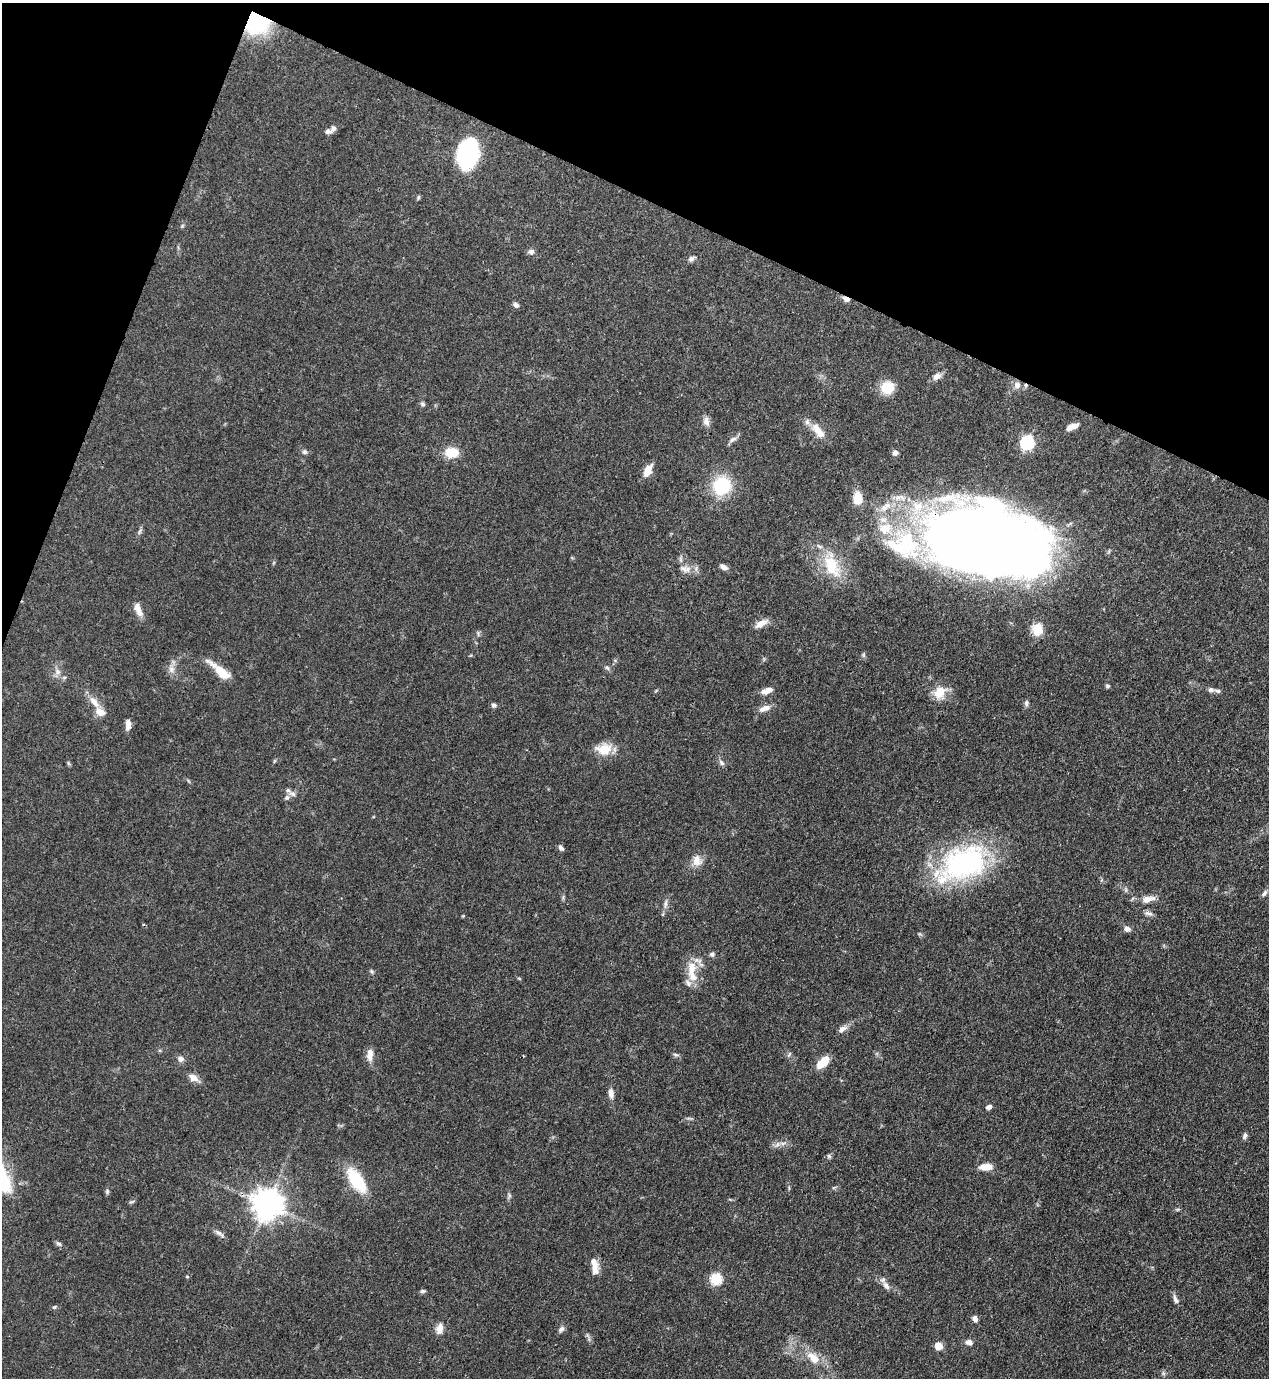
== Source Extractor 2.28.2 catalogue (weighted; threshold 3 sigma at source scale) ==
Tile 2 of 4 x 4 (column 2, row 1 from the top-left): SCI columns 1491-2757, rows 4166-5541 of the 5643 x 5583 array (HDU 1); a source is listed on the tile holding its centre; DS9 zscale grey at full resolution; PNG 1271 x 1380 px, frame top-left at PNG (2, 3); no overlay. Shown black and unused: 19% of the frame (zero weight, under 3 of 4 exposures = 7% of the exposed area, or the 3 px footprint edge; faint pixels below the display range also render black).
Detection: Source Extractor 2.28.2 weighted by HDU 2 'WHT'; one run over the whole footprint, this tile lists its part. Background 0.07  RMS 0.0036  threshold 0.016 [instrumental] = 3 sigma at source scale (4.5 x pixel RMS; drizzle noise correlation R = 1.50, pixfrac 1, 0.05/0.05 arcsec/px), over >= 5 px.
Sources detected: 108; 2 inside a brighter object's white glare — not listed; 12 inside a brighter listed object's ellipse — not listed separately; the other 94 listed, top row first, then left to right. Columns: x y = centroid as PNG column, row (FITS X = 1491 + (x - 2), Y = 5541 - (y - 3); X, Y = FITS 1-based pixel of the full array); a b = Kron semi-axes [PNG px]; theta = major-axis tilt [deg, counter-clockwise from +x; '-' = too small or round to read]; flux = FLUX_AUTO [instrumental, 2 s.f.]
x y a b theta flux
257 24 24 22 11 24
333 128 9 6 62 1.3
468 153 29 17 79 43
531 252 8 7 - 1.2
691 259 8 6 41 1
846 299 9 5 -26 1.9
516 305 7 6 - 1.1
937 376 9 7 33 2.3
1017 385 9 8 - 2
887 388 14 13 - 7.8
423 404 6 6 - 0.76
706 421 13 8 -78 2
1072 426 12 5 21 3.4
817 429 17 11 -47 4.3
732 439 12 6 28 1.4
1027 442 6 6 - 60
305 452 7 6 - 0.93
451 452 14 10 -1 7.7
895 452 7 7 - 1.2
648 470 14 7 63 4.2
722 486 17 16 - 20
858 498 12 9 -90 6.6
885 528 23 19 -4 11
139 531 8 3 71 0.72
988 543 92 50 -12 820
832 565 36 19 -67 15
723 567 9 5 -29 1.6
684 569 12 8 -30 2.2
138 609 18 7 -68 3
761 623 14 7 32 3.3
1037 629 16 14 90 5.2
863 655 7 4 -89 0.58
607 668 7 5 -64 0.76
171 669 10 8 88 2
221 671 28 8 -40 8.2
58 672 9 6 -72 1.4
1107 686 6 5 - 0.59
1211 690 8 6 -10 1.2
767 691 14 7 20 2.8
940 692 15 12 50 6.9
94 702 19 8 -50 3.6
1026 703 8 6 83 0.93
494 705 6 5 - 0.96
765 708 15 7 21 2.5
128 725 13 6 89 2.2
604 749 18 13 3 7.1
68 763 6 4 -71 0.47
722 763 8 6 -43 1
293 794 11 6 -26 1.3
287 797 8 5 18 0.8
561 848 8 4 -51 0.98
697 861 15 12 -87 3.5
963 863 62 36 26 65
1264 893 10 5 53 1
1148 899 17 8 12 3.2
665 903 12 4 83 1.2
1149 913 13 5 -17 1.2
1127 929 7 6 - 1.6
712 954 7 6 - 0.86
692 967 14 12 80 4.8
372 971 6 5 - 0.58
688 983 11 7 -52 1.6
842 1029 14 7 40 2
370 1054 16 8 87 2.9
675 1055 8 4 -10 0.68
181 1059 7 6 - 1.6
823 1062 16 8 46 5.8
193 1078 12 8 -29 2.6
611 1093 12 7 -83 2
989 1107 7 5 26 1.2
1245 1136 8 5 65 0.9
777 1144 8 5 60 1.1
829 1156 6 5 - 0.62
986 1167 15 7 2 3.8
356 1180 27 12 -56 18
107 1191 7 5 89 0.66
509 1195 8 4 -89 0.7
267 1204 9 9 - 560
218 1232 11 6 -32 1.4
59 1244 9 5 -34 0.82
594 1262 18 9 -63 3
187 1277 5 3 - 0.36
716 1279 6 5 - 31
886 1285 13 7 -57 2
423 1291 7 4 2 0.7
1175 1299 13 6 -68 1.4
54 1307 6 4 42 0.49
975 1319 7 6 - 1.4
439 1329 13 9 77 2.6
561 1329 9 6 45 1.1
969 1342 8 7 - 1.5
938 1346 7 6 - 4.6
814 1358 20 11 -41 5.9
1163 1373 7 4 -72 0.62
Overlapping masked pixels (flux is a lower limit): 3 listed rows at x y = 257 24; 846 299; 988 543